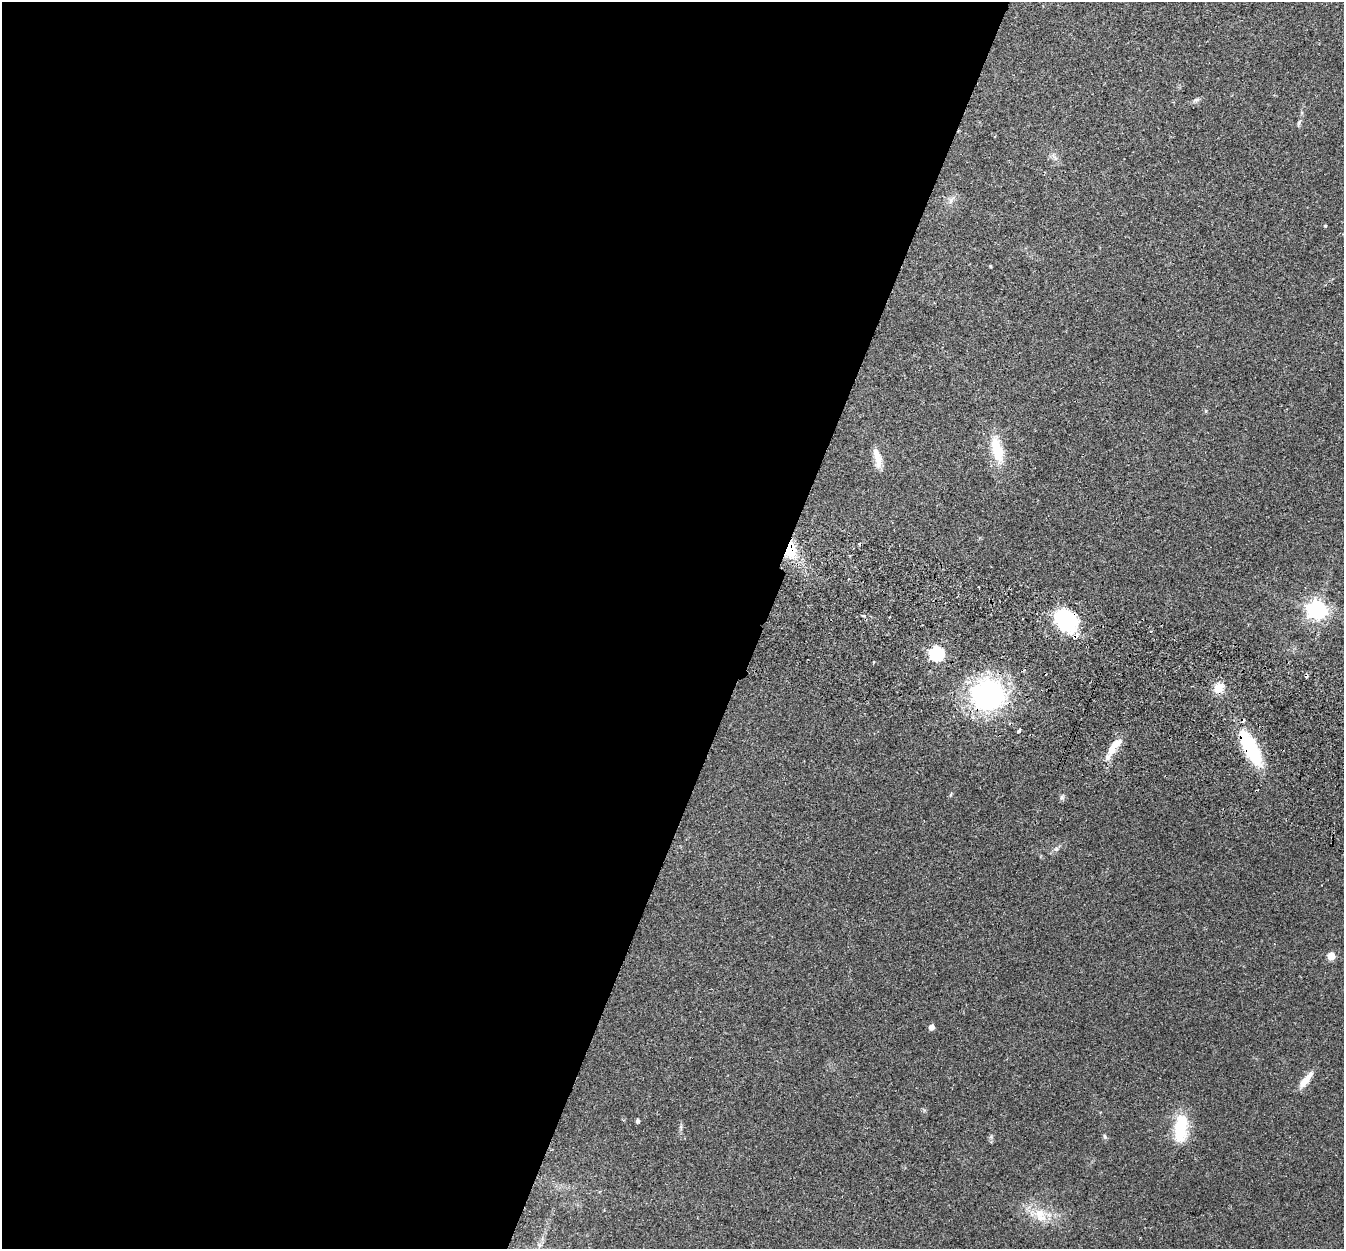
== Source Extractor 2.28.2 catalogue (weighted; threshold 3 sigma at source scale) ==
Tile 5 of 4 x 4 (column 1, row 2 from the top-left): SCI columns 24-1365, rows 2684-3930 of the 5415 x 5496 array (HDU 1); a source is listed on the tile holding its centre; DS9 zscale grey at full resolution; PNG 1346 x 1251 px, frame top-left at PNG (2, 2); no overlay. Shown black and unused: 56% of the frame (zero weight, under 2 of 3 exposures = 3% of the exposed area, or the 3 px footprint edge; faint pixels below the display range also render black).
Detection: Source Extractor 2.28.2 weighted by HDU 2 'WHT'; one run over the whole footprint, this tile lists its part. Background 0.0604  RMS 0.0078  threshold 0.0353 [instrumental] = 3 sigma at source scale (4.5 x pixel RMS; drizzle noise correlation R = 1.50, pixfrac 1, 0.05/0.05 arcsec/px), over >= 5 px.
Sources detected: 32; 1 inside a brighter object's white glare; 2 cosmic-ray / hot-pixel residue — not listed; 1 inside a brighter listed object's ellipse — not listed separately; the other 28 listed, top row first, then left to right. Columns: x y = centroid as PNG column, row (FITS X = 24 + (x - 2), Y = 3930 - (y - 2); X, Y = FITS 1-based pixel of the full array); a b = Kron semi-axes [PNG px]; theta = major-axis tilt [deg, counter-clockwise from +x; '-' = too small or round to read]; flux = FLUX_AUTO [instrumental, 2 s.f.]
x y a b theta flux
1196 100 8 5 15 1.9
1299 122 8 4 64 1.6
951 201 9 4 81 2.2
1325 226 4 3 - 0.75
990 266 5 3 - 0.59
997 449 36 13 -75 24
877 458 25 8 -77 9
790 550 20 12 87 21
848 579 3 2 - 0.58
1316 610 7 7 - 390
864 616 5 4 - 1.4
1065 620 25 19 -42 60
936 654 6 6 - 130
1218 688 13 13 - 9
988 695 30 28 7 140
1018 731 3 3 - 2.1
1114 746 25 9 48 13
1250 748 28 10 -63 81
951 794 6 3 71 0.87
1061 797 8 4 82 1.5
1056 849 6 6 - 1.6
1331 956 5 5 - 16
931 1027 5 4 - 5.3
1306 1080 24 7 51 9.5
637 1121 4 4 - 1.9
1180 1129 34 16 -88 28
1105 1136 7 4 -70 1.3
1040 1215 23 16 -66 17
Overlapping masked pixels (flux is a lower limit): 4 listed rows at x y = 790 550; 1065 620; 988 695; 1250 748